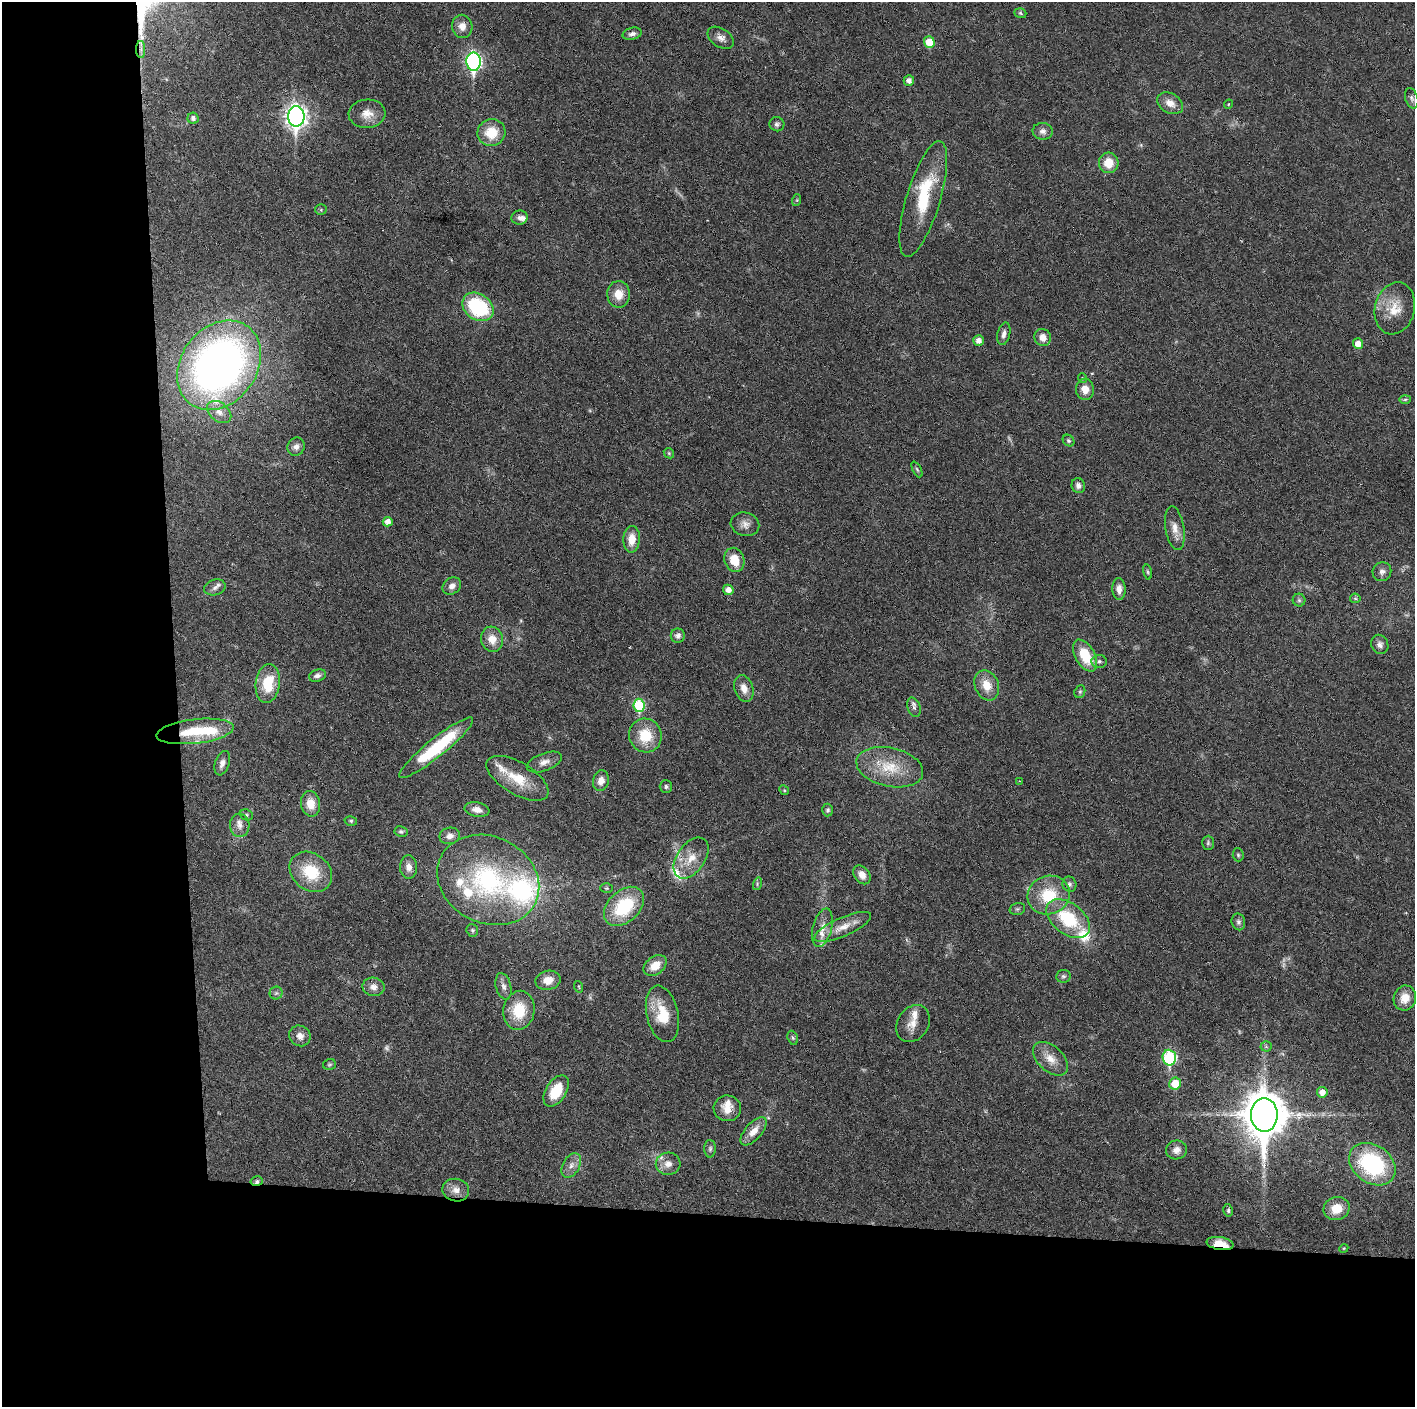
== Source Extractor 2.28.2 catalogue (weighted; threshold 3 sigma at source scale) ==
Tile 7 of 3 x 3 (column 1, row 3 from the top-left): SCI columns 1-1413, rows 1-1405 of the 4240 x 4217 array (HDU 1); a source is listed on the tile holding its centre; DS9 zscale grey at full resolution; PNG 1417 x 1409 px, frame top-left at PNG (2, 2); each listed source drawn as its Kron ellipse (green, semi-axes under 4 px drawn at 4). Shown black and unused: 24% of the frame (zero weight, under 3 of 6 exposures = <1% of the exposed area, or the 3 px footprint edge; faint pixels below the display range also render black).
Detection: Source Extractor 2.28.2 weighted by HDU 2 'WHT'; one run over the whole footprint, this tile lists its part. Background 0.0251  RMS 0.002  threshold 0.00815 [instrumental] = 3 sigma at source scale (4.09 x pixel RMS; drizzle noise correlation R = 1.36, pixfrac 0.8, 0.05/0.05 arcsec/px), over >= 5 px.
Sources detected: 155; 5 too faint to see at this stretch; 2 inside a brighter object's white glare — neither listed nor drawn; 13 inside a brighter listed object's ellipse — not listed separately; the other 135 listed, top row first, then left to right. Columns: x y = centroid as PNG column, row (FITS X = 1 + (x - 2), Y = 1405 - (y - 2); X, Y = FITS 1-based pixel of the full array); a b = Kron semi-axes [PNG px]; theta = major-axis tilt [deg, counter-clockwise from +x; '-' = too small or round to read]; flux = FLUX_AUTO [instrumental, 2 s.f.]
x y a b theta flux
1020 13 6 4 -19 0.3
462 26 11 10 - 1.5
632 34 10 6 14 0.75
721 38 14 9 -34 1.2
929 42 5 5 - 3.5
141 49 8 4 89 0.61
474 62 9 7 -89 44
909 81 5 5 - 0.91
1412 98 11 6 -72 0.58
1170 103 14 9 -30 1.8
1228 104 5 3 - 0.19
367 114 18 14 4 2.3
296 116 10 8 -90 100
193 118 6 5 - 0.74
777 124 7 7 - 0.5
1043 131 10 8 -4 0.87
491 133 14 13 - 4.5
1109 163 10 9 - 3.1
923 199 60 17 73 10
797 200 6 4 72 0.23
321 210 5 5 - 0.25
520 218 8 7 - 0.7
619 294 13 11 -88 2.6
478 307 17 13 -35 14
1395 308 26 20 76 4.4
1004 334 11 6 76 0.81
1043 337 9 8 - 1.5
979 341 5 5 - 1.1
1358 344 5 5 - 1.7
219 365 48 38 53 110
1082 378 5 3 - 0.17
1085 389 10 9 - 1.7
1405 399 6 4 2 0.27
219 412 13 9 -39 1.4
1069 441 6 5 - 0.37
296 447 9 8 - 0.89
669 453 5 4 - 0.23
917 469 8 3 -63 0.29
1078 486 7 6 - 0.69
388 522 5 5 - 1.1
745 524 14 11 -14 1.3
1175 528 22 9 -80 1.9
632 539 13 8 86 2.5
734 560 12 9 -70 3.6
1148 572 7 4 -77 0.3
1382 572 9 9 - 0.78
452 586 10 8 35 1.1
215 587 11 7 15 0.81
1119 589 11 6 -88 1.1
728 590 5 5 - 1.2
1355 598 5 5 - 0.22
1299 600 6 6 - 0.38
678 636 7 7 - 0.72
492 639 12 11 - 2.4
1380 644 10 8 -65 0.79
1085 655 17 9 -60 5.5
1099 661 7 6 - 0.54
317 676 9 6 16 0.79
268 683 19 12 82 5.9
987 685 15 12 -68 2.9
744 688 14 9 -72 1.7
1080 692 7 5 69 0.3
639 705 6 5 - 11
914 707 10 6 -72 0.61
195 731 39 12 6 8.7
645 736 17 16 - 5.4
436 748 47 9 39 12
544 762 18 9 20 1.5
222 763 12 7 71 1
890 767 34 19 -12 6.7
517 778 35 16 -30 5.5
601 781 10 8 75 1.5
1020 781 3 3 - 0.12
666 787 6 6 - 0.42
784 790 5 4 - 0.21
311 804 13 9 -79 2.6
477 810 12 7 -10 1.3
828 810 6 5 - 0.35
246 815 6 5 - 0.32
351 821 6 5 - 0.29
240 825 12 9 -84 1.2
401 832 7 5 -10 0.34
450 836 10 8 11 1.1
1208 843 7 5 88 0.38
1238 855 6 5 - 0.31
691 858 23 14 55 3.5
409 867 12 8 -87 1.3
311 872 23 18 -38 7.5
862 875 10 7 -53 1.5
488 880 53 43 -26 27
757 884 6 4 73 0.27
1069 884 7 7 - 0.54
606 888 6 5 - 0.28
1049 895 21 19 20 7.2
624 906 23 15 44 10
1017 909 8 6 15 0.37
1068 919 25 15 -38 10
1238 922 8 6 -76 0.55
843 927 31 9 24 3
822 928 20 9 75 2
472 930 6 5 - 0.33
655 965 13 9 38 2.8
1063 976 7 6 - 0.44
548 980 13 9 10 2.2
503 986 13 7 -75 0.99
374 987 11 9 -12 1.3
579 987 6 3 -71 0.22
276 993 6 6 - 0.42
1405 998 12 11 - 2.4
519 1010 20 15 79 6
662 1014 29 16 -77 5.7
913 1024 20 15 55 2.4
300 1036 11 10 - 1.3
793 1038 7 5 -71 0.35
1266 1046 5 5 - 0.31
1169 1058 8 7 - 20
1050 1059 21 12 -42 2.5
329 1064 6 5 - 0.29
1175 1084 6 6 - 4.5
556 1091 17 10 58 5.5
1322 1092 5 5 - 1.3
727 1108 14 13 - 2.3
1264 1115 17 13 -89 610
754 1131 17 8 48 2.2
710 1149 9 5 89 0.47
1176 1150 10 9 - 1.2
668 1164 12 11 - 1.6
1372 1164 25 19 -36 20
571 1165 13 8 60 1.3
257 1181 6 4 13 0.36
456 1190 13 11 -9 1.6
1336 1208 13 11 15 3.2
1228 1210 6 5 - 0.32
1220 1243 13 6 -9 2.8
1344 1248 4 3 - 0.15
Overlapping masked pixels (flux is a lower limit): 4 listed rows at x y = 141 49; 195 731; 257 1181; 1220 1243